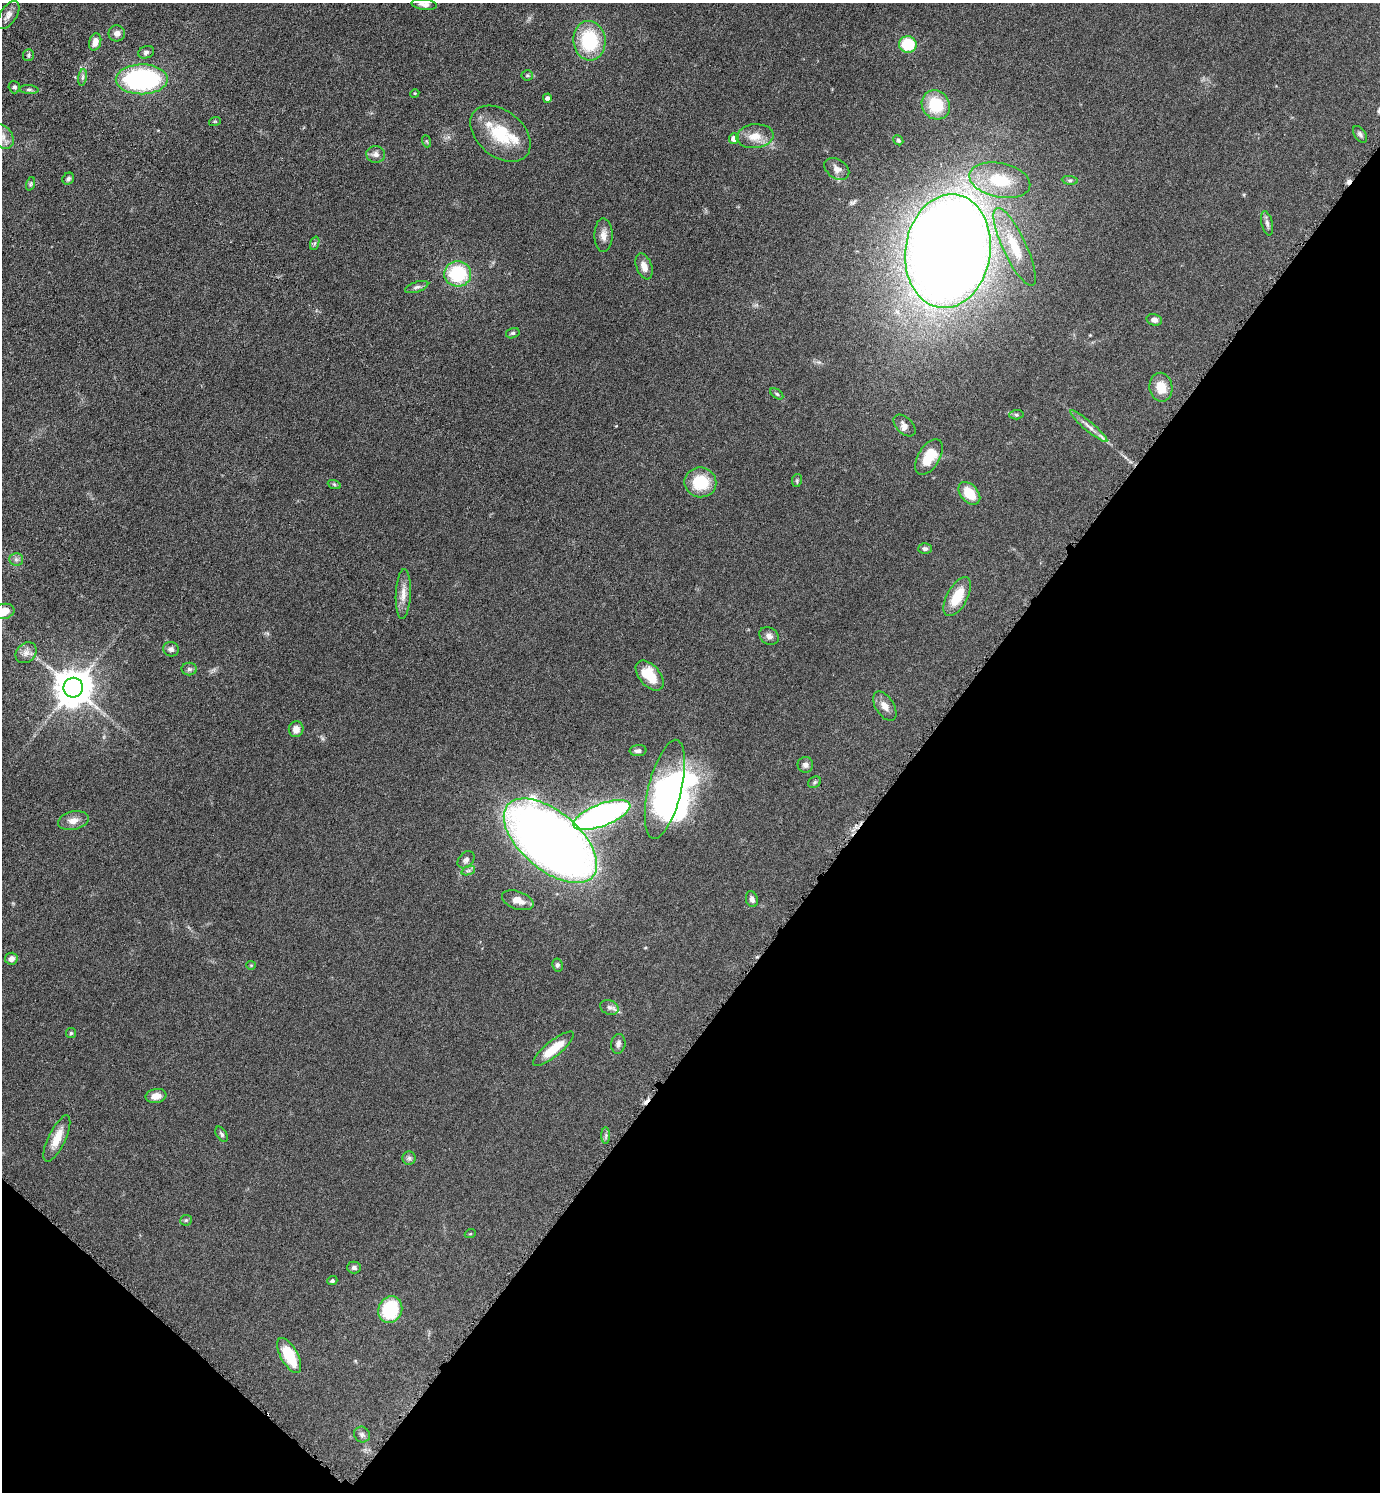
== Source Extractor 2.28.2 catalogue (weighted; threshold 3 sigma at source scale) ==
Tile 15 of 4 x 4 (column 3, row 4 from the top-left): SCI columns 2918-4295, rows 7-1496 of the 5975 x 5973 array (HDU 1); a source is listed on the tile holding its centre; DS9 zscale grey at full resolution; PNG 1382 x 1494 px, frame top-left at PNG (2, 3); each listed source drawn as its Kron ellipse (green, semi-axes under 4 px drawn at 4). Shown black and unused: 36% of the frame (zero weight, under 4 of 8 exposures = <1% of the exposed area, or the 3 px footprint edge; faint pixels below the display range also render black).
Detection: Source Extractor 2.28.2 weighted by HDU 2 'WHT'; one run over the whole footprint, this tile lists its part. Background 0.0485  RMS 0.004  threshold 0.0165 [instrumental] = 3 sigma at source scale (4.09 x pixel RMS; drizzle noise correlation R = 1.36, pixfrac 0.8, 0.05/0.05 arcsec/px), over >= 5 px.
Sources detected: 102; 4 inside a brighter object's white glare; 2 cosmic-ray / hot-pixel residue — neither listed nor drawn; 3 inside a brighter listed object's ellipse — not listed separately; the other 93 listed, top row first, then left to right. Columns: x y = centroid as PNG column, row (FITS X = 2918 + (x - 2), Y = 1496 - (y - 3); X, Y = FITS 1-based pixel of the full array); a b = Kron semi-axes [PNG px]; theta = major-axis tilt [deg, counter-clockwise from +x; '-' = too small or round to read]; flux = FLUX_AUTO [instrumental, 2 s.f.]
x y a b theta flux
424 4 12 5 -9 1.6
8 15 16 8 56 2.3
117 33 8 8 - 1.6
589 41 20 16 -84 22
95 42 9 6 73 2.9
908 44 9 8 - 15
146 52 8 6 21 1
28 55 6 5 - 0.65
527 75 5 5 - 0.55
82 77 8 4 81 0.81
142 79 26 15 1 59
14 87 6 6 - 0.75
29 90 9 4 -4 0.73
415 93 4 3 - 0.31
547 98 4 4 - 1.2
936 105 15 13 -55 12
215 121 6 4 18 0.41
500 134 34 23 -40 16
1360 134 9 5 -55 0.95
2 136 13 9 -51 2.9
755 136 18 12 5 5.1
734 138 5 5 - 3.1
898 140 5 4 - 0.6
426 141 6 4 -71 0.42
376 154 9 8 - 1.7
837 169 14 9 -35 2.3
68 179 6 5 - 0.86
1000 180 31 17 -12 17
1070 180 8 4 -7 0.63
30 184 7 4 70 0.59
1267 223 12 5 -77 1.2
603 235 17 9 -89 2.6
315 243 7 4 70 0.7
1015 247 42 11 -65 11
948 251 57 42 82 860
644 266 13 7 -69 3.2
458 274 13 12 - 21
417 287 12 5 19 1.1
1154 320 8 5 -14 1.4
513 333 7 5 16 0.68
1161 387 14 11 -80 5.7
777 394 7 4 -36 0.57
1016 415 7 4 5 0.62
905 425 13 8 -44 1.7
1089 426 24 4 -40 2.6
929 457 20 10 58 9.6
797 480 7 4 81 0.59
700 482 16 15 - 13
334 484 7 4 -20 0.53
969 493 13 8 -48 8.2
925 549 7 5 1 0.83
16 559 7 6 - 1
403 594 25 7 87 3.7
957 597 22 10 61 9.3
4 611 11 7 10 5.7
769 636 10 8 -38 1.8
171 649 8 7 - 1.3
26 653 12 9 43 2.3
189 669 7 6 - 0.92
650 675 18 10 -50 8.8
73 688 10 10 - 930
885 706 16 9 -58 2.9
296 729 8 7 - 2.7
638 751 8 5 4 1.2
805 765 8 7 - 1.4
814 782 7 5 37 0.66
665 789 51 16 76 51
602 815 30 11 21 120
73 820 15 9 12 3
550 841 56 29 -40 450
466 860 10 7 46 1.3
468 871 7 4 19 0.72
752 899 8 6 -73 1.4
518 900 16 9 -19 3.7
11 959 6 6 - 1.8
251 965 4 4 - 0.39
557 965 6 5 - 0.85
609 1007 9 7 -25 1.5
71 1033 5 5 - 0.55
618 1044 10 7 83 1.4
553 1049 25 7 39 8.8
156 1096 10 7 10 3
222 1134 8 5 -58 0.77
606 1136 8 4 -90 0.77
57 1139 25 8 64 5.7
409 1158 6 6 - 0.97
186 1220 6 5 - 0.59
470 1234 5 3 - 0.34
354 1268 7 6 - 1.1
332 1281 5 4 - 0.62
390 1309 14 11 65 20
289 1356 19 8 -61 13
362 1434 8 7 - 1.1
Isophote crosses this tile's border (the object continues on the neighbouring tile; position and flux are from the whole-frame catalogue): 2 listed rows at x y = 2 136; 4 611